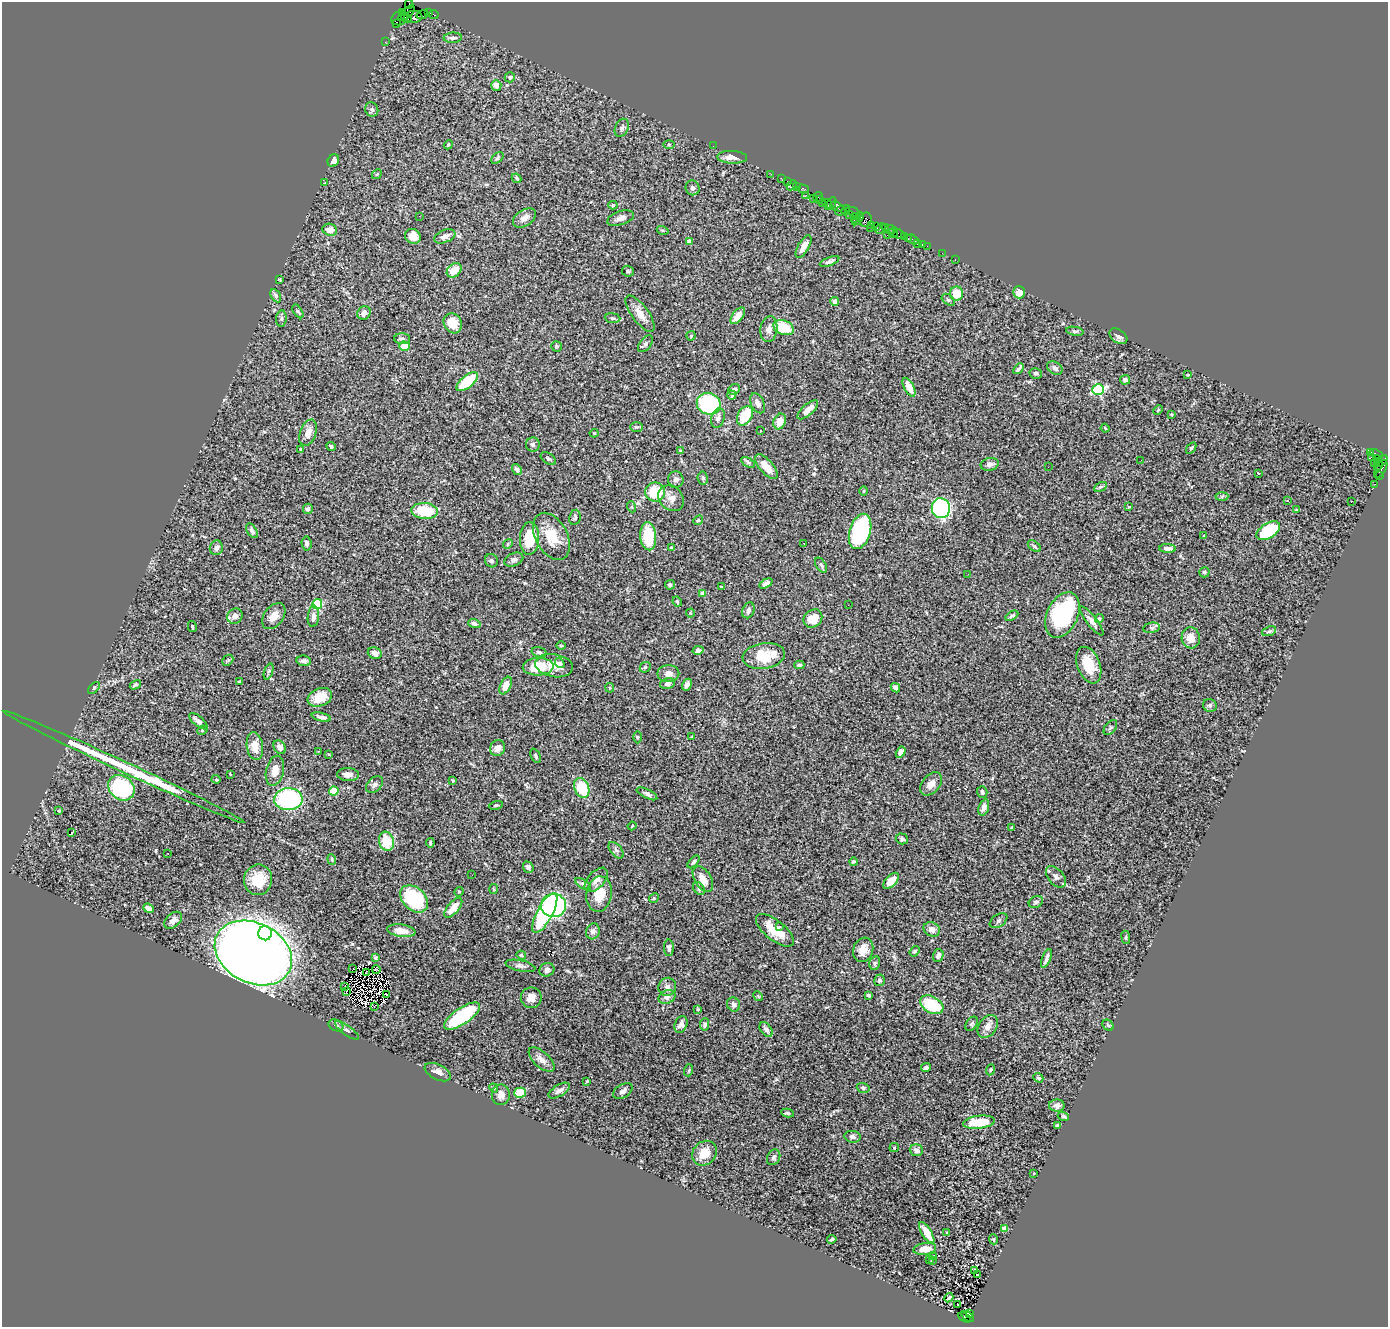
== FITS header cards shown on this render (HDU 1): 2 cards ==
NAXIS1  =                 1386
NAXIS2  =                 1325

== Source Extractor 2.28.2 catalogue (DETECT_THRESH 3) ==
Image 1386 x 1325 px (HDU 1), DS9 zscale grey, 1 PNG px = 1 image px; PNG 1390 x 1329 px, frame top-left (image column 1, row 1325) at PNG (2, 2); each listed source drawn as its Kron ellipse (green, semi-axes under 4 px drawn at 4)
Background 2.01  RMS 0.067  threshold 0.2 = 3 sigma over >= 5 px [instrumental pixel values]
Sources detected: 379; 5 with non-positive FLUX_AUTO (blend fragments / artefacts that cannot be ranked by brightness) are neither listed nor drawn; the other 374 listed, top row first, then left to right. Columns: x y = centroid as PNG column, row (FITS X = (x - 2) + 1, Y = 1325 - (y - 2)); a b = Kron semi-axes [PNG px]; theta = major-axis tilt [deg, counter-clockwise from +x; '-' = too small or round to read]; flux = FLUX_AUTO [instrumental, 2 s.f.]
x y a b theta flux
409 4 4 2 - 27
428 12 4 2 - 59
402 13 3 2 - 41
407 13 10 5 42 290
434 14 5 3 - 82
422 15 6 2 17 78
413 17 9 6 3 590
399 18 8 7 - 510
406 18 6 3 -28 400
396 24 4 3 - 160
453 38 9 5 2 13
385 42 2 2 - 29
510 77 5 5 - 8.8
496 85 5 5 - 28
372 109 7 6 - 13
622 128 9 6 64 13
669 144 6 4 -1 5.5
448 145 5 3 - 4.2
713 146 2 2 - 4.7
732 157 15 6 -2 33
497 158 7 4 42 7.6
333 161 6 5 - 23
377 174 5 4 - 5.5
771 174 2 2 - 37
517 178 5 3 - 6.2
781 178 2 2 - 35
788 181 3 2 - 51
324 183 4 2 - 2.9
792 185 5 3 - 240
797 187 4 2 - 91
692 188 7 7 - 14
803 189 6 3 -15 190
806 195 2 2 - 29
818 197 5 3 - 87
813 198 3 2 - 130
820 199 3 3 - 44
822 203 2 2 - 140
832 203 6 4 64 85
827 204 6 2 -51 45
613 205 4 4 - 6.1
837 207 7 4 -26 360
846 210 5 3 - 280
840 211 6 4 37 330
853 212 7 3 -22 310
849 215 3 2 - 62
419 216 3 2 - 3.8
855 216 3 3 - 260
524 218 13 8 33 32
621 218 14 7 18 23
858 219 7 3 47 350
854 220 3 2 - 210
866 220 7 6 - 500
872 225 2 2 - 43
876 226 2 2 - 100
885 227 3 2 - 70
870 228 3 2 - 28
880 229 6 3 42 210
330 230 7 6 - 37
663 230 6 3 -18 5.1
890 230 6 3 2 170
893 233 5 4 - 150
899 234 6 4 -30 400
887 235 3 2 - 68
413 236 8 7 - 35
445 236 11 6 21 26
904 236 3 2 - 160
908 239 3 3 - 130
913 240 6 3 -34 150
689 241 4 3 - 29
917 244 3 2 - 23
922 244 3 3 - 170
927 246 2 2 - 23
803 247 13 5 60 38
942 253 2 2 - 10
955 259 2 2 - 31
830 261 10 4 22 12
454 270 8 6 41 67
628 271 6 5 - 9.3
279 279 3 2 - 4.5
1019 292 6 5 - 41
957 294 7 6 - 76
276 296 7 4 -62 10
948 300 7 5 -39 8.1
835 302 4 4 - 21
298 311 8 4 -56 7.1
364 313 7 6 - 22
640 314 21 8 -54 44
738 316 9 5 53 48
613 318 8 5 -6 8.7
281 319 8 5 84 9.7
453 323 10 8 -62 86
784 328 10 7 -23 130
769 329 13 8 81 29
1075 331 9 4 -10 8.4
691 336 4 4 - 4.6
1118 336 10 6 -35 19
402 339 8 5 -2 12
645 344 9 5 52 13
405 346 5 4 - 68
556 346 5 5 - 7.7
1055 368 8 6 -33 17
1019 369 6 3 48 9
1036 373 6 5 - 9.9
1188 375 4 3 - 3.2
1125 380 5 4 - 15
467 382 13 6 38 180
909 387 10 5 -62 54
734 390 6 5 - 12
1098 390 6 5 - 510
732 395 4 3 - 9.3
758 403 10 6 -64 24
709 404 12 10 -24 370
808 410 13 5 41 33
1158 410 5 3 - 4.4
1171 414 3 2 - 3.2
745 416 10 7 61 130
718 418 10 6 74 21
780 421 8 6 67 45
637 427 6 5 - 6.7
1105 428 4 2 - 4
760 430 3 3 - 11
308 433 14 8 70 39
594 433 4 4 - 4.4
533 444 7 7 - 10
331 446 5 4 - 7.6
1191 448 6 3 55 6.9
301 449 4 3 - 4.1
680 451 3 2 - 4.4
1370 452 4 3 - 1500
1376 454 7 3 -20 110
1371 457 2 2 - 30
548 458 9 5 -35 10
1377 459 3 3 - 590
1141 460 2 2 - 2.8
1382 461 6 4 48 370
748 462 7 4 -33 8.9
1374 463 2 2 - 45
990 464 9 6 14 19
1378 464 6 2 80 330
766 467 15 6 -49 54
1048 467 2 2 - 3
517 469 6 4 -56 14
1381 469 10 5 60 710
1259 473 3 2 - 6.3
1379 476 3 2 - 59
703 478 6 5 - 9.2
676 480 8 8 - 18
1375 484 2 2 - 25
1100 487 7 4 26 6.6
864 491 4 3 - 4.4
655 492 10 9 - 170
1222 496 6 4 2 7.6
671 498 14 11 -47 39
1288 500 3 3 - 7.7
1351 501 2 2 - 3.2
632 507 5 3 - 4.7
1129 507 3 3 - 3.8
941 508 10 9 - 620
308 509 5 5 - 12
1296 510 4 3 - 4.2
425 511 13 8 -5 160
575 517 8 5 80 9.1
698 520 5 4 - 6.2
252 531 8 4 -57 12
860 531 18 10 73 570
1268 531 13 7 32 260
551 536 25 16 -62 110
648 536 14 8 -86 160
1204 536 4 3 - 3.7
529 538 16 9 87 140
307 543 7 5 -85 13
804 543 3 2 - 4.3
508 544 5 4 - 5.4
1034 546 7 4 -36 9.1
216 548 7 6 - 18
672 548 4 3 - 7
1168 548 8 4 -3 21
514 560 10 6 23 16
491 561 7 6 - 10
821 565 8 5 -56 11
1204 572 5 5 - 8.5
968 574 2 2 - 2
766 583 7 4 29 33
670 585 5 4 - 11
721 587 3 2 - 4.1
703 594 4 4 - 53
677 601 5 3 - 5.2
317 604 5 5 - 300
848 605 2 2 - 6.4
748 610 8 6 69 17
690 613 4 4 - 4.2
1062 615 24 15 64 470
235 616 8 7 - 28
274 616 14 9 53 37
313 616 11 5 85 20
1012 616 7 3 31 8.8
813 618 10 8 41 74
1099 619 4 4 - 9.8
1092 621 18 5 -52 23
474 624 6 4 -17 13
192 627 5 3 - 5.8
1152 628 8 5 10 7.8
1269 631 7 4 20 8.1
1191 638 10 9 - 49
561 646 5 3 - 4.3
698 650 5 4 - 17
539 652 7 5 -16 8.8
375 653 7 5 -21 20
764 656 21 13 8 130
228 660 6 4 43 5.9
304 661 7 5 -8 12
560 663 5 4 - 11
799 665 5 3 - 7.9
1089 665 19 11 -69 100
554 666 19 11 -9 60
538 667 15 9 3 120
645 667 6 5 - 5.4
269 671 8 3 71 7.9
668 674 11 8 -1 32
239 682 4 3 - 5.3
667 683 8 5 13 12
135 685 6 3 30 8.4
506 685 9 5 65 55
687 685 6 4 59 15
94 688 7 4 45 6.5
610 688 5 4 - 4.8
895 688 5 4 - 20
320 697 12 9 21 85
1210 705 7 6 - 8.9
321 717 9 4 -14 15
198 721 11 5 -39 21
1110 728 9 5 52 9.2
202 730 5 4 - 6.9
637 737 6 4 89 6
692 737 3 2 - 3.2
255 746 14 8 -81 48
280 747 7 5 -57 17
497 748 8 7 - 34
318 751 3 2 - 4.8
901 752 6 4 58 23
329 754 4 2 - 3.5
536 756 8 4 -65 9.2
124 767 133 5 -25 480
275 771 15 9 76 42
230 774 3 2 - 3.1
348 775 11 6 -1 30
216 779 4 4 - 5.1
453 780 4 3 - 4.1
931 784 13 8 49 31
375 785 10 6 43 17
121 788 14 11 -40 480
582 788 10 7 -68 170
334 791 4 4 - 170
982 792 6 5 - 14
647 794 11 4 -26 12
288 799 14 11 -1 620
496 805 7 4 13 7.2
984 807 8 5 71 20
59 811 3 3 - 5.6
632 826 4 3 - 3.7
1012 827 3 3 - 6.5
72 832 4 2 - 7.6
902 839 6 5 - 8.2
386 841 10 7 -73 110
430 843 5 4 - 6.6
616 850 10 5 -50 12
168 853 3 2 - 6.6
332 859 5 4 - 5.7
694 862 7 4 48 7.9
853 862 4 3 - 6
528 867 6 5 - 16
472 875 3 2 - 6
1056 877 12 7 -48 22
703 879 14 8 -57 41
258 880 15 14 - 120
596 880 15 8 48 29
891 881 10 5 45 44
583 884 9 4 -32 8.2
699 888 7 5 -52 9
494 889 5 3 - 4.5
459 892 5 4 - 5.3
599 894 18 12 81 86
654 898 5 4 - 5.4
414 899 16 11 -44 330
1036 902 7 5 28 12
553 905 12 11 - 1000
148 908 5 4 - 26
453 908 12 5 50 57
545 913 22 7 62 320
173 920 10 6 43 22
998 921 10 6 36 11
780 927 3 2 - 8.5
932 929 8 7 - 28
775 930 23 10 -39 100
401 931 14 6 -8 52
593 931 8 7 - 20
265 933 7 6 - 560
1126 937 6 3 -83 5.5
669 948 8 5 -89 13
863 950 12 10 70 45
915 951 6 4 53 6
253 953 41 30 -27 7400
521 955 5 4 - 6.5
938 955 6 5 - 19
376 958 4 3 - 7.3
1046 958 10 3 69 15
875 963 7 5 77 9.4
520 966 15 5 -12 17
353 969 3 2 - 2.3
376 970 4 3 - 3.4
547 970 7 6 - 19
367 972 4 2 - 6
879 980 6 5 - 12
345 986 2 2 - 1.9
667 987 9 8 - 18
346 991 3 2 - 3.5
387 995 3 2 - 7.5
868 995 4 3 - 19
758 996 5 4 - 4.5
667 997 9 6 26 22
531 998 10 10 - 38
734 1004 7 6 - 15
932 1005 12 8 -31 230
374 1006 2 2 - 4
698 1009 4 3 - 4.1
462 1016 21 8 34 350
681 1024 9 6 69 23
705 1024 6 4 82 11
972 1024 8 5 55 8.3
336 1025 8 5 -25 13
1108 1025 6 5 - 7.2
988 1026 12 8 56 33
766 1029 8 5 -50 17
347 1030 14 5 -36 12
541 1060 16 7 -43 29
926 1067 5 3 - 24
689 1070 6 4 72 5.2
990 1070 5 3 - 5
438 1072 14 7 -26 28
1038 1078 5 4 - 6.4
587 1081 3 2 - 4.1
494 1088 5 3 - 5
863 1088 6 5 - 9.7
559 1091 12 5 31 16
623 1091 10 6 32 19
520 1093 6 5 - 95
501 1095 10 9 - 26
1057 1106 8 6 -1 21
787 1113 6 4 -9 7.1
1063 1116 6 4 -19 9.4
979 1122 16 6 7 130
1057 1126 3 3 - 7.7
852 1137 8 6 -9 18
894 1148 5 4 - 4.8
916 1150 6 5 - 21
704 1153 13 11 47 70
774 1157 8 6 62 12
1034 1173 3 2 - 2.6
1004 1228 4 4 - 15
927 1233 12 5 -58 61
947 1233 4 2 - 3.7
832 1239 4 3 - 7.5
993 1239 5 3 - 5.9
925 1249 11 6 8 51
934 1256 3 2 - 4.7
929 1259 2 2 - 2.9
932 1260 3 2 - 3
975 1270 3 2 - 2.8
977 1275 2 2 - 0.19
949 1298 5 2 - 7.6
958 1305 3 2 - 7.2
969 1313 3 2 - 120
968 1317 7 3 -38 410
965 1318 7 3 -31 330
At the frame edge (FLAGS 8, measured only in part): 1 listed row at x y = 409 4
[5 non-positive-flux detections neither listed nor drawn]